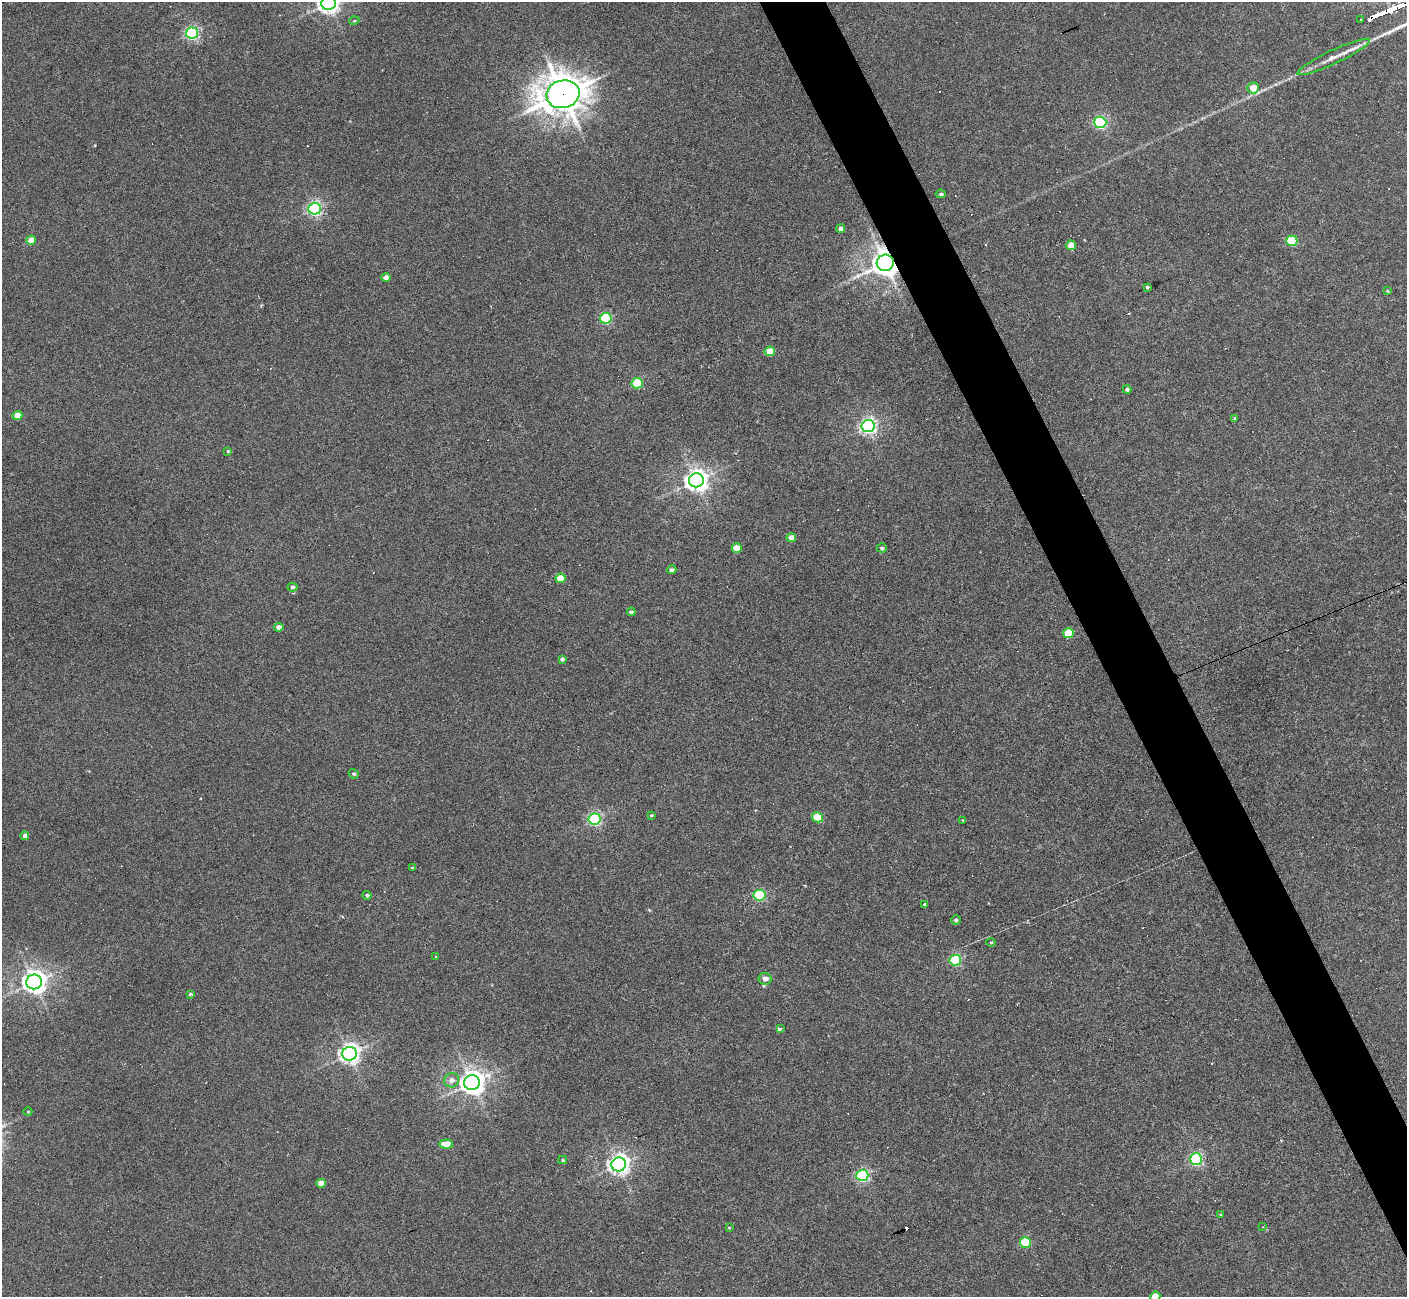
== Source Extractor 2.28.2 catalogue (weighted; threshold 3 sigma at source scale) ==
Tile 6 of 4 x 4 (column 2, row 2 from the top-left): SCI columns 1407-2811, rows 2740-4034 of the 5622 x 5610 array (HDU 1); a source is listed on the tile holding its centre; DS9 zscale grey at full resolution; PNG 1409 x 1299 px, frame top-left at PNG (2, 2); each listed source drawn as its Kron ellipse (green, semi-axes under 4 px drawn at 4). Shown black and unused: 4% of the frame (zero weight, under 3 of 6 exposures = <1% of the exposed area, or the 3 px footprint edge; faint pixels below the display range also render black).
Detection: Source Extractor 2.28.2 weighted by HDU 2 'WHT'; one run over the whole footprint, this tile lists its part. Background 0.0282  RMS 0.0025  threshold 0.0102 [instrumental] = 3 sigma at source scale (4.09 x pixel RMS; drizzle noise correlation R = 1.36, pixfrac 0.8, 0.05/0.05 arcsec/px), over >= 5 px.
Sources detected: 83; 12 cosmic-ray / hot-pixel residue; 1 long thin detection or spike segment (spike, bleed or trail) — neither listed nor drawn; the other 70 listed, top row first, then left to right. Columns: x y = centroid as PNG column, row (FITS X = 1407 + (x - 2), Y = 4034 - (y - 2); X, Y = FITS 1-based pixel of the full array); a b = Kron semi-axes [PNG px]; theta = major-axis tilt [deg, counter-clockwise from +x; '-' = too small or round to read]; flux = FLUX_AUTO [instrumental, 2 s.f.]
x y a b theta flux
329 3 7 7 - 150
1361 20 4 3 - 0.97
354 21 5 3 - 0.21
192 33 6 5 - 50
1334 57 40 7 25 3
1253 88 6 5 - 4
563 94 17 14 13 570
1100 122 6 5 - 40
941 194 5 4 - 0.46
315 209 6 5 - 58
841 229 4 4 - 1.1
31 240 5 4 - 3.2
1292 241 6 5 - 14
1071 245 5 5 - 3
885 263 8 8 - 310
386 277 5 4 - 1.7
1147 287 3 3 - 0.46
1387 291 4 3 - 0.22
606 318 6 5 - 22
770 351 5 5 - 5.8
637 383 5 5 - 13
1127 389 4 3 - 0.5
17 415 5 4 - 2.9
1234 418 3 3 - 0.4
868 426 6 6 - 81
228 451 4 4 - 0.32
696 480 7 7 - 180
791 538 5 4 - 2.6
737 548 5 4 - 4.4
882 548 5 4 - 0.51
672 570 4 4 - 0.71
560 578 5 4 - 5.2
292 587 5 4 - 0.52
631 612 4 4 - 0.57
279 627 4 4 - 1.9
1069 633 5 5 - 7.6
562 659 4 4 - 0.64
354 774 5 4 - 0.42
651 815 3 2 - 0.25
817 817 5 5 - 6.9
594 819 6 5 - 47
963 820 3 3 - 0.47
25 836 4 4 - 1.2
412 868 4 3 - 0.24
367 895 4 4 - 0.56
759 895 6 5 - 26
925 904 4 3 - 0.35
956 920 5 4 - 0.48
991 942 4 4 - 0.24
435 956 3 3 - 5.5
955 960 6 5 - 24
765 979 6 6 - 1.4
34 982 8 7 - 200
190 994 3 3 - 0.51
781 1028 3 3 - 29
350 1054 7 7 - 130
452 1080 7 7 - 1.4
472 1083 8 7 - 230
28 1111 4 3 - 0.18
446 1144 7 4 -6 3.2
1196 1159 6 5 - 40
563 1160 4 4 - 0.28
619 1164 7 7 - 140
862 1175 6 5 - 39
321 1183 5 4 - 2.2
1220 1215 3 3 - 0.33
1263 1227 4 2 - 0.16
729 1228 4 3 - 0.18
1025 1243 5 5 - 13
1155 1296 5 5 - 3.8
Overlapping masked pixels (flux is a lower limit): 2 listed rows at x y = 563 94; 885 263
Isophote crosses this tile's border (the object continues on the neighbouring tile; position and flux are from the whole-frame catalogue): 2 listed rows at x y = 329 3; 1155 1296